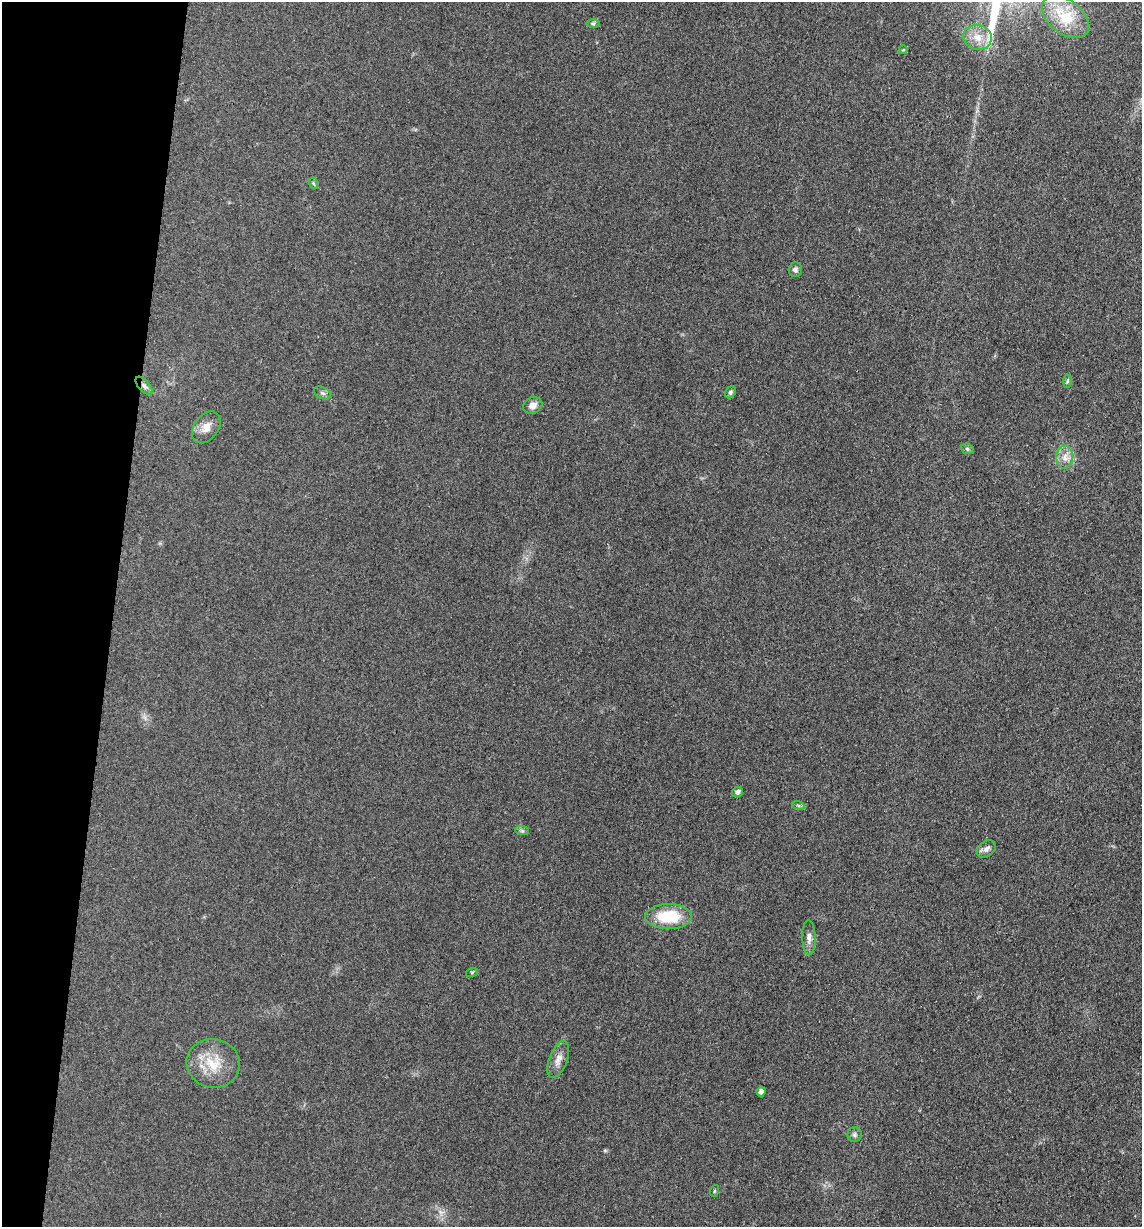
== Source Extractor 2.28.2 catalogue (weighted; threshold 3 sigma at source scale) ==
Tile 9 of 4 x 4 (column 1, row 3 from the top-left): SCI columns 246-1385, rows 1231-2455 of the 4932 x 4909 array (HDU 1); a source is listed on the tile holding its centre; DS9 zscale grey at full resolution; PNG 1144 x 1229 px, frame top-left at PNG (2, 2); each listed source drawn as its Kron ellipse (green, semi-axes under 4 px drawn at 4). Shown black and unused: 10% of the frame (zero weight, under 3 of 4 exposures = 1% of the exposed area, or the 3 px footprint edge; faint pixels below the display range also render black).
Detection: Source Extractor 2.28.2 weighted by HDU 2 'WHT'; one run over the whole footprint, this tile lists its part. Background 0.103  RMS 0.0072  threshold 0.0324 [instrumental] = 3 sigma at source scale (4.5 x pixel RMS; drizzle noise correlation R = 1.50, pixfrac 1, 0.05/0.05 arcsec/px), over >= 5 px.
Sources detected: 26; all 26 listed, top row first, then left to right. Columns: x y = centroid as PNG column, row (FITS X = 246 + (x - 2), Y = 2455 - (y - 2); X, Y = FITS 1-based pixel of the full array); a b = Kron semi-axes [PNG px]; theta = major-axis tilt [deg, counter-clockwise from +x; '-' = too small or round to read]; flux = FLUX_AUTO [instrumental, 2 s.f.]
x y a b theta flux
1065 17 27 17 -38 26
593 24 7 4 -1 1.4
977 37 14 12 -17 9
903 50 4 3 - 0.61
313 183 6 3 -71 0.87
795 270 7 6 - 2.2
1067 381 6 4 88 1.2
144 386 11 5 -48 2.8
730 392 6 5 - 1.3
322 393 9 5 -27 1.8
533 405 10 8 25 4.7
206 427 17 12 54 7.5
967 449 6 5 - 1.3
1065 457 11 8 85 5.4
737 792 5 5 - 2.5
798 805 6 4 -19 1.3
522 831 7 4 -2 1.2
986 849 10 7 37 3.3
669 917 23 12 0 30
809 938 17 7 -89 3.9
472 972 6 4 18 0.78
558 1059 19 9 69 5.8
213 1063 27 24 -10 22
761 1092 5 4 - 2.8
854 1134 7 7 - 1.9
714 1191 6 3 70 0.77
Overlapping masked pixels (flux is a lower limit): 1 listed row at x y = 144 386